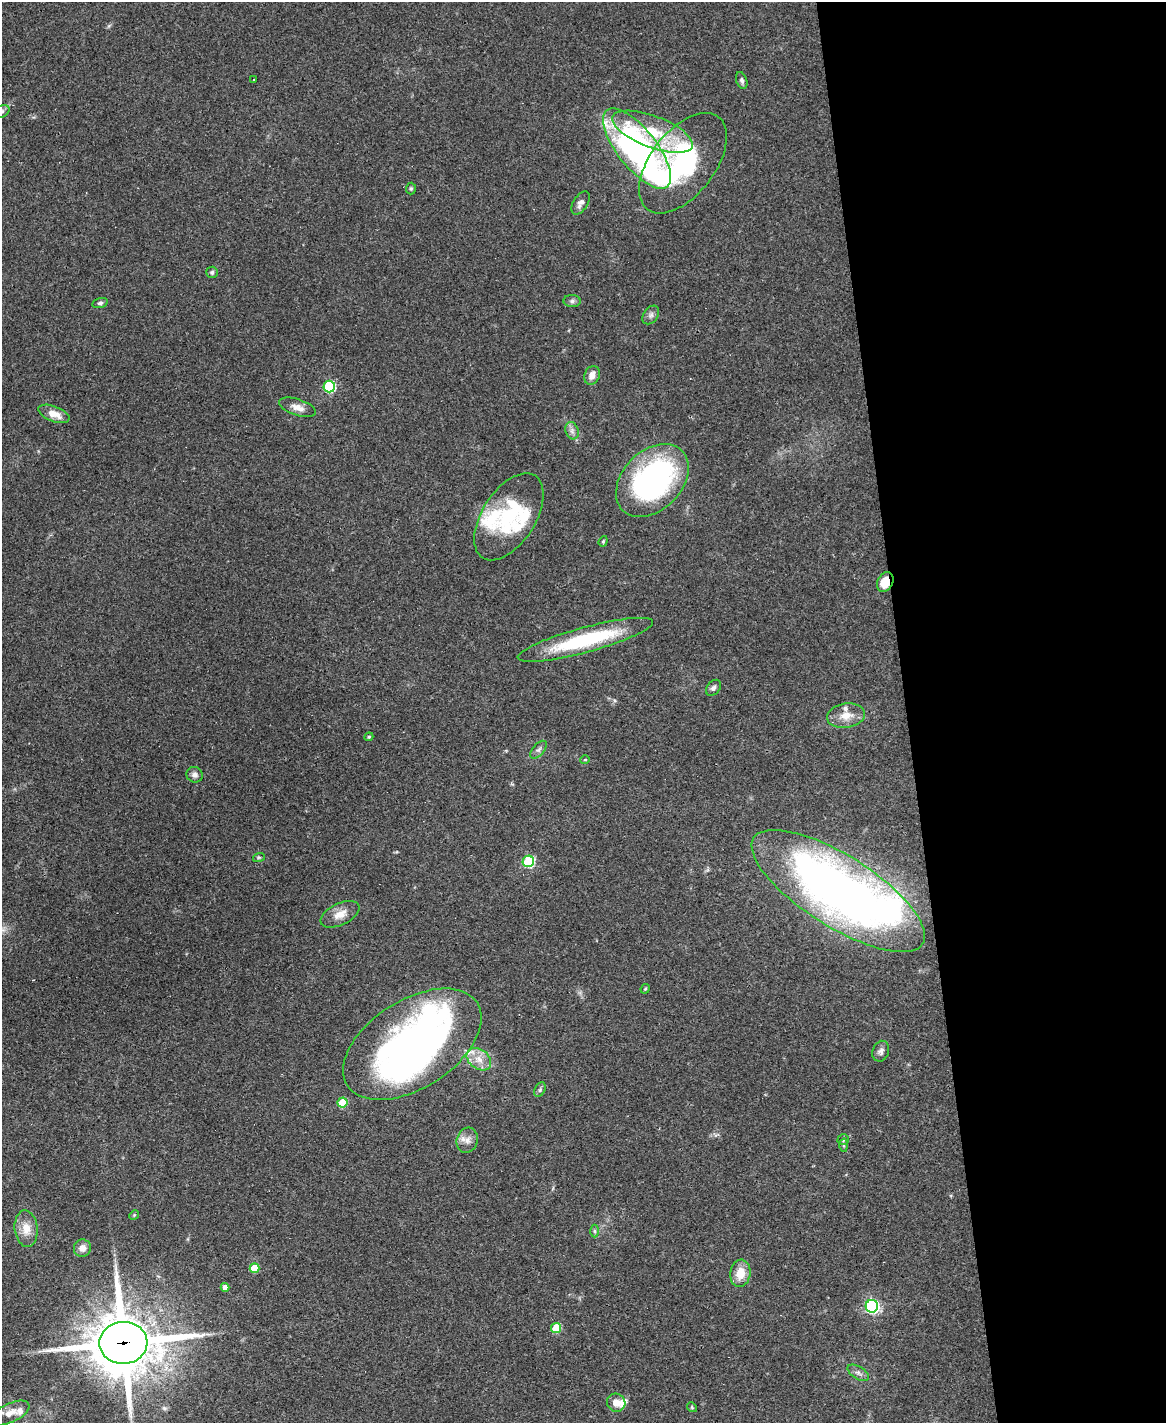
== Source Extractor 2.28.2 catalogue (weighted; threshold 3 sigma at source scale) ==
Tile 8 of 4 x 3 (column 4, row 2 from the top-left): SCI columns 3491-4654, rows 1661-3081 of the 4656 x 4633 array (HDU 1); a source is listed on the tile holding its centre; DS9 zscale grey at full resolution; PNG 1168 x 1425 px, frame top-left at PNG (2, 2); each listed source drawn as its Kron ellipse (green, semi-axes under 4 px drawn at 4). Shown black and unused: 22% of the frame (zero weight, under 3 of 4 exposures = <1% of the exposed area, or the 3 px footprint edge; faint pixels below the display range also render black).
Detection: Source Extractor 2.28.2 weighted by HDU 2 'WHT'; one run over the whole footprint, this tile lists its part. Background 0.0738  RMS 0.005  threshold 0.0223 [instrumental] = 3 sigma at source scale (4.5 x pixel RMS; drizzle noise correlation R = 1.50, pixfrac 1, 0.05/0.05 arcsec/px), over >= 5 px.
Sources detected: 65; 5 inside a brighter object's white glare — neither listed nor drawn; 5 inside a brighter listed object's ellipse — not listed separately; the other 55 listed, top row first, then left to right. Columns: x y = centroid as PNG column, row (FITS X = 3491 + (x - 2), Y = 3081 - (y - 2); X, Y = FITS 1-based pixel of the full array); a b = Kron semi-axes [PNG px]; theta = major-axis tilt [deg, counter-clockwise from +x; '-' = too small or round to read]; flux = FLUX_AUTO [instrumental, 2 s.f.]
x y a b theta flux
254 80 3 2 - 0.52
742 80 9 5 -70 1.2
2 111 8 5 29 1.3
653 132 42 15 -21 26
637 148 49 19 -52 210
683 163 58 32 52 75
411 188 6 5 - 0.76
580 203 13 7 59 2.6
212 272 6 5 - 0.98
572 301 8 6 1 1.4
100 303 8 4 14 1.1
651 315 10 7 54 1.8
592 375 10 7 68 3.7
329 387 6 6 - 50
298 407 19 8 -18 4
54 414 16 7 -22 6.1
572 431 9 6 -71 1.9
652 480 42 29 46 120
509 517 49 26 57 33
603 541 5 4 - 0.59
885 582 10 7 64 11
585 640 70 12 15 46
713 688 9 6 51 1.6
846 716 19 12 8 6.9
369 737 4 4 - 0.68
539 750 11 5 48 1.7
585 760 5 3 - 0.39
195 775 8 7 - 2
259 857 6 3 18 0.66
528 861 6 5 - 50
838 891 100 35 -32 380
340 914 21 10 25 5.8
645 989 5 4 - 0.55
412 1044 77 44 33 210
881 1051 10 8 70 2.1
479 1059 13 9 -36 5.9
540 1090 8 5 63 1.1
343 1102 5 5 - 20
467 1140 13 10 73 3.7
843 1140 5 5 - 0.84
843 1145 6 4 -88 0.78
134 1215 5 4 - 0.48
26 1229 18 11 -84 7
594 1231 6 4 -89 0.85
82 1248 8 8 - 3.5
254 1268 5 5 - 13
740 1273 13 10 81 8.2
225 1287 4 4 - 2.9
872 1306 6 6 - 110
556 1328 5 5 - 22
123 1343 24 21 3 3300
858 1373 12 6 -31 2
616 1403 9 9 - 4.3
692 1407 5 4 - 0.62
10 1413 21 9 25 5.3
Overlapping masked pixels (flux is a lower limit): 2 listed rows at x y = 885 582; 123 1343
Isophote crosses this tile's border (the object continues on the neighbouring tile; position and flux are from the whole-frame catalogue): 2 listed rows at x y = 2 111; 10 1413